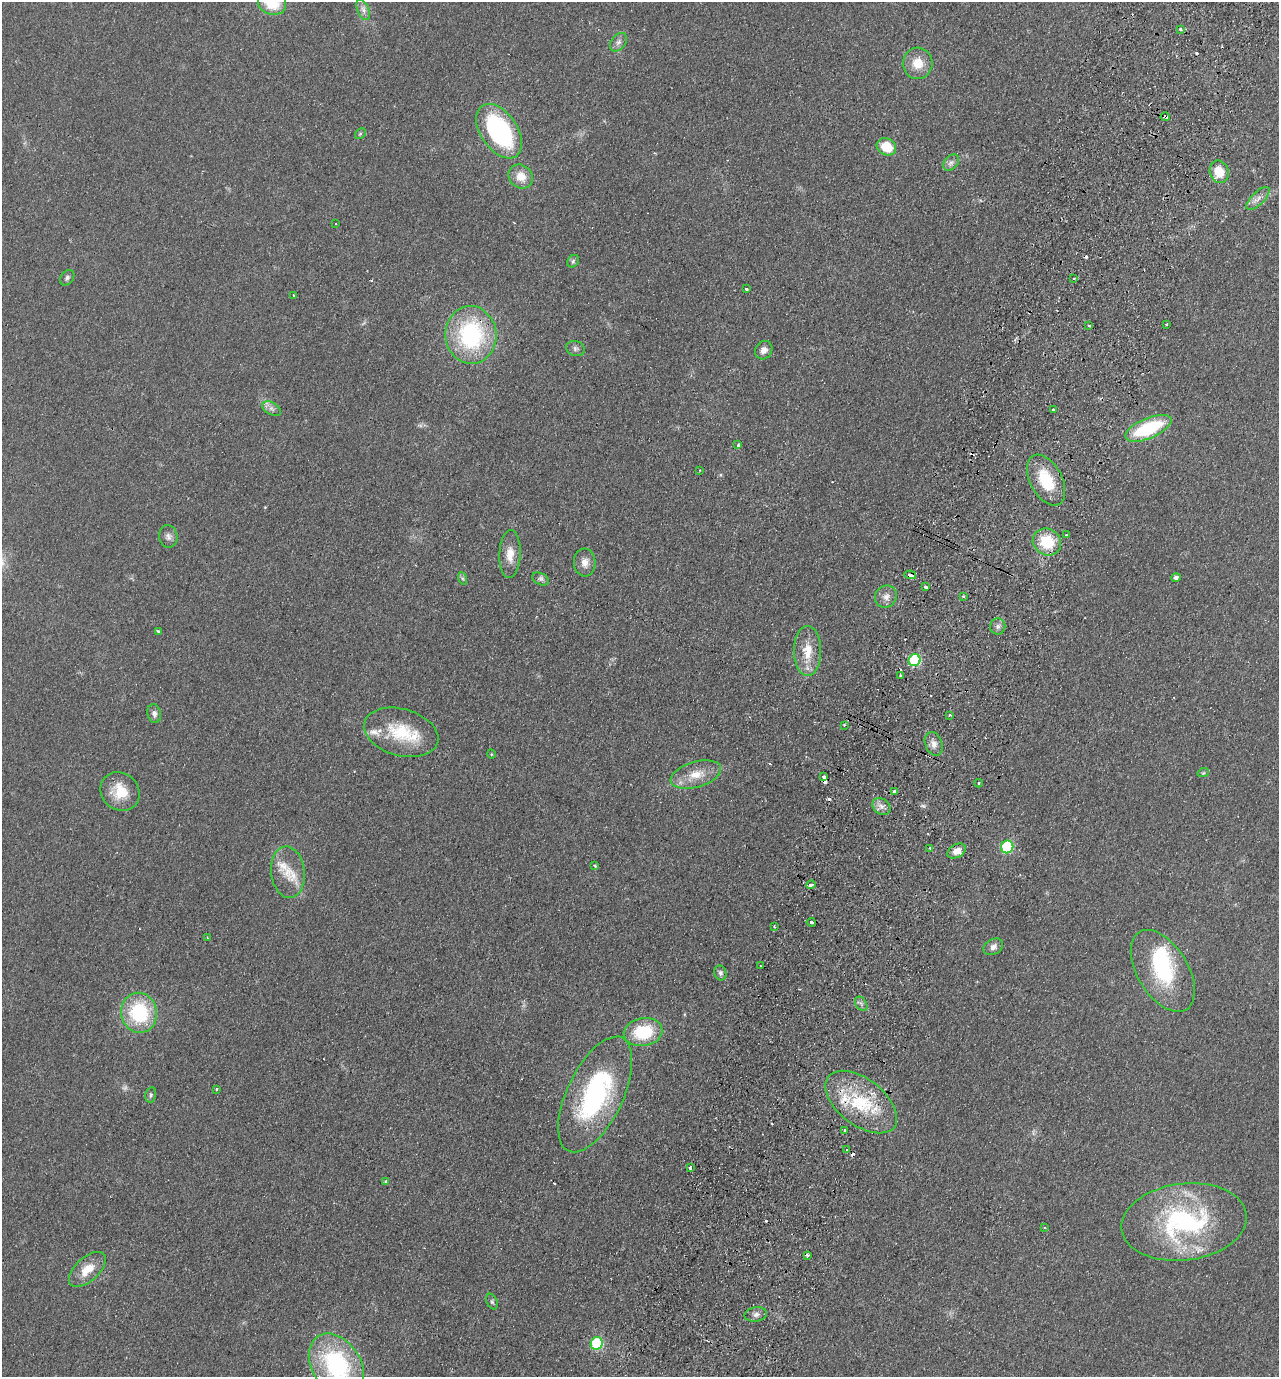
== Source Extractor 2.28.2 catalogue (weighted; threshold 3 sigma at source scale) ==
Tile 10 of 4 x 4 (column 2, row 3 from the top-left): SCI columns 1603-2879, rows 1401-2775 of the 5626 x 5551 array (HDU 1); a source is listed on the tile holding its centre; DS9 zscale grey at full resolution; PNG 1281 x 1379 px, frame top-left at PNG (2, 2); each listed source drawn as its Kron ellipse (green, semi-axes under 4 px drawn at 4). Shown black and unused: <1% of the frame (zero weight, under 2 of 3 exposures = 3% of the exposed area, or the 3 px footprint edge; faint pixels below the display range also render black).
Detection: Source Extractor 2.28.2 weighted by HDU 2 'WHT'; one run over the whole footprint, this tile lists its part. Background 0.0879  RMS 0.0099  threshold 0.0443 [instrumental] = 3 sigma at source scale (4.5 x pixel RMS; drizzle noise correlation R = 1.50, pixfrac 1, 0.05/0.05 arcsec/px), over >= 5 px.
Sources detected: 112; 1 too faint to see at this stretch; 1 inside a brighter object's white glare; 12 cosmic-ray / hot-pixel residue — neither listed nor drawn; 6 inside a brighter listed object's ellipse — not listed separately; the other 92 listed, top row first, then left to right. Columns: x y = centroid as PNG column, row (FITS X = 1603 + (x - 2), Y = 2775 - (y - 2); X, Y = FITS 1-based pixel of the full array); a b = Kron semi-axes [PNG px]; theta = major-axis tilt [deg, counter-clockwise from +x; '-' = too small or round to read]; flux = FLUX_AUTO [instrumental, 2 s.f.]
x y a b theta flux
272 3 14 12 -20 35
363 10 11 5 -66 4.3
1181 29 3 3 - 3.6
618 42 10 7 50 4.5
918 63 15 15 - 18
1165 117 4 3 - 4.6
499 131 30 18 -56 140
360 134 6 4 44 1.6
886 147 10 8 -27 25
951 162 9 6 48 3.7
1219 172 11 9 -71 21
521 176 13 11 -42 14
1258 198 15 6 45 6
336 224 2 2 - 0.67
573 261 7 5 46 1.9
67 278 8 6 51 2.6
1074 279 4 2 - 1.3
746 289 3 3 - 1.9
293 295 3 2 - 0.73
1166 324 3 3 - 2.7
1089 325 3 2 - 1.7
471 335 29 25 -85 120
575 349 9 7 -16 3.4
764 350 9 8 - 6.1
271 409 10 6 -31 4.1
1053 410 3 3 - 2.3
1148 428 25 10 23 73
738 445 3 2 - 3.2
700 470 4 3 - 0.86
1046 480 27 16 -62 40
1066 535 3 2 - 1.7
168 536 11 9 -80 4.9
1047 542 14 13 - 38
510 554 24 10 88 13
585 562 14 11 -86 8.2
910 575 6 4 -10 8.7
1176 577 5 4 - 3.1
462 578 6 4 -71 1.6
541 579 9 5 -26 3
925 587 4 3 - 3
886 597 11 10 - 6.9
963 597 3 3 - 18
998 626 8 7 - 3.9
159 631 4 3 - 2.6
808 651 25 13 -90 21
914 660 6 5 - 88
901 676 3 3 - 3.9
154 714 9 7 -78 3.9
950 715 3 3 - 1.6
844 725 3 3 - 0.94
401 732 38 23 -16 50
934 744 12 8 -69 6.2
491 754 4 3 - 0.77
1203 773 6 3 18 1.1
696 775 26 12 16 20
824 777 3 3 - 2.7
978 783 4 3 - 0.98
120 791 21 18 -43 26
895 791 3 3 - 5
881 806 10 7 -36 5.5
1007 847 6 6 - 79
930 848 3 3 - 2.9
957 851 10 6 31 7.3
595 866 4 3 - 0.93
288 872 26 17 -83 24
811 885 4 3 - 4.4
811 922 4 3 - 11
774 926 3 3 - 1.4
207 938 4 2 - 0.76
993 947 10 7 29 5.3
760 966 3 2 - 1.1
1163 971 45 25 -59 82
720 973 7 6 - 2.7
861 1004 8 5 -57 2.6
139 1013 20 18 -79 74
643 1032 19 14 9 45
216 1089 3 3 - 2.4
595 1094 63 28 65 160
151 1095 7 5 75 2.2
861 1102 41 23 -38 65
844 1130 3 3 - 1.5
847 1150 3 3 - 2.2
690 1168 3 3 - 2.5
386 1182 4 3 - 2.2
1184 1222 63 38 7 170
1045 1228 3 3 - 0.94
807 1255 3 3 - 2.8
87 1269 22 11 42 18
492 1302 8 5 -63 2.2
756 1314 11 7 9 4.2
597 1343 6 6 - 100
336 1365 34 24 -57 130
Overlapping masked pixels (flux is a lower limit): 3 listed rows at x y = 1165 117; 910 575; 914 660
Isophote crosses this tile's border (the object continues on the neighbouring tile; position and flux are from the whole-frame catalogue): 2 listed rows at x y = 272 3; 336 1365